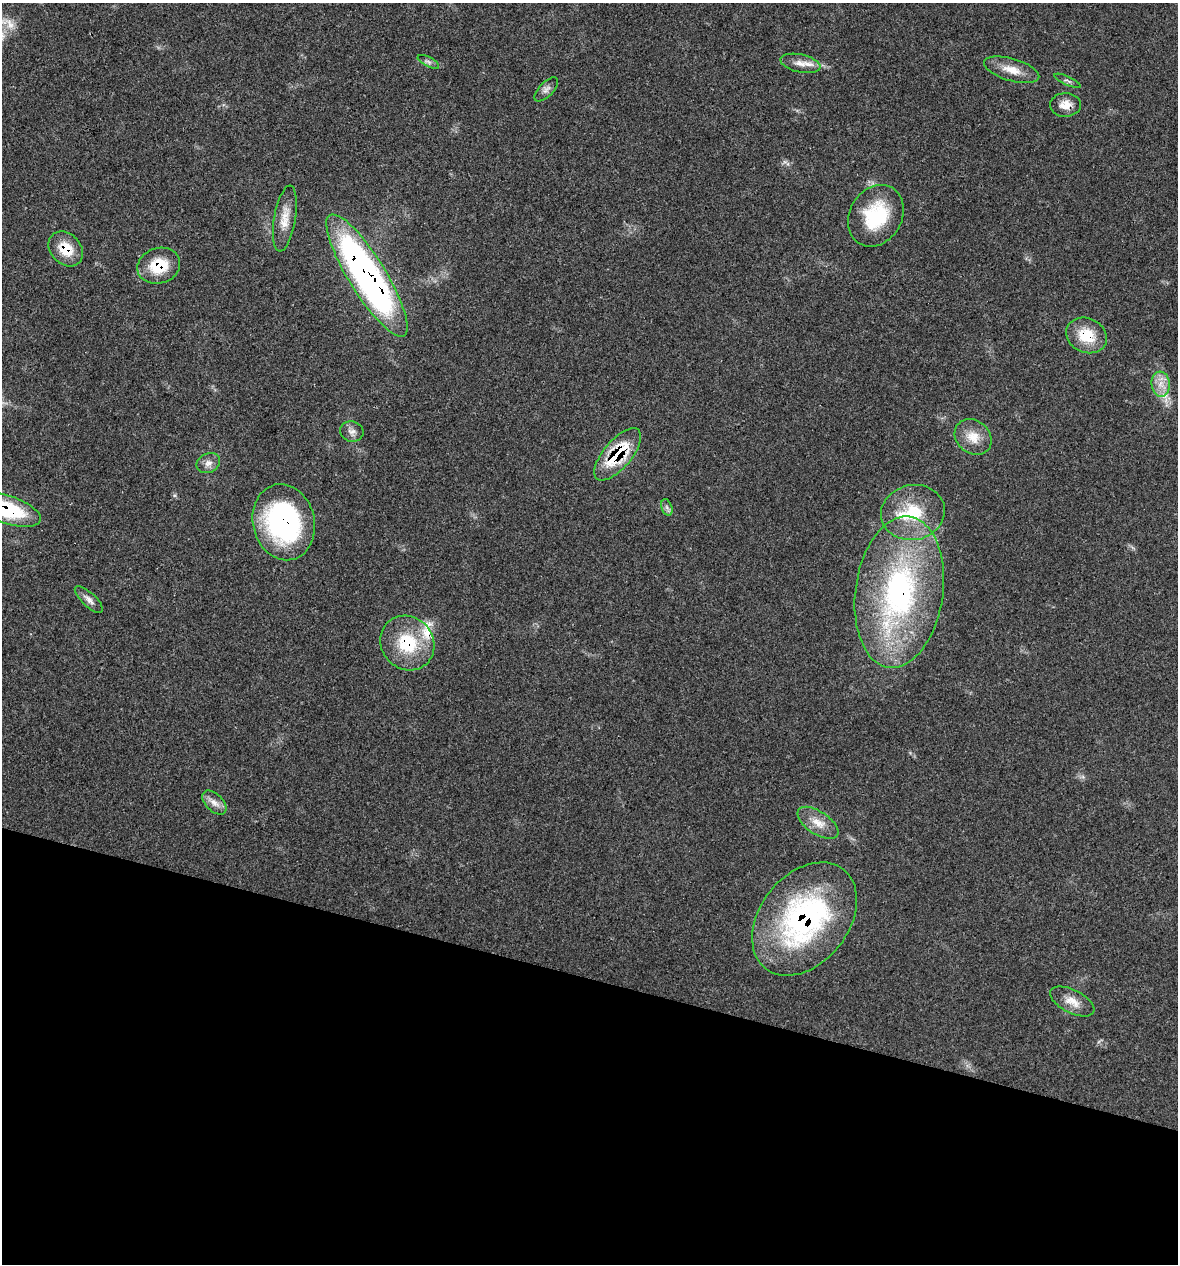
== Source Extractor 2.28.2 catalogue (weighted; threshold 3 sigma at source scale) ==
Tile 15 of 4 x 4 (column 3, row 4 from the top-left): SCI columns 2475-3650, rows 1-1262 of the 5072 x 5054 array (HDU 1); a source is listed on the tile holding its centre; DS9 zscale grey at full resolution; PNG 1180 x 1266 px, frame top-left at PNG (2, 3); each listed source drawn as its Kron ellipse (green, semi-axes under 4 px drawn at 4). Shown black and unused: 23% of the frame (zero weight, under 3 of 4 exposures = <1% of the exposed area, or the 3 px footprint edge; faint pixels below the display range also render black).
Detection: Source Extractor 2.28.2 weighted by HDU 2 'WHT'; one run over the whole footprint, this tile lists its part. Background 0.0841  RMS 0.006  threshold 0.0268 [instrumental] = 3 sigma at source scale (4.5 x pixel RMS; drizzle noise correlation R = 1.50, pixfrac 1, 0.05/0.05 arcsec/px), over >= 5 px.
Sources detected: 31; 3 inside a brighter listed object's ellipse — not listed separately; the other 28 listed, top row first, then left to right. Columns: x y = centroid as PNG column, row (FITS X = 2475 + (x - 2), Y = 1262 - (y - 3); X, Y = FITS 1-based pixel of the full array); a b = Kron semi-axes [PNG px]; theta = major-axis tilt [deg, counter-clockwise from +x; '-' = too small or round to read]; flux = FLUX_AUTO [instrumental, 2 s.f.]
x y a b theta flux
428 62 12 4 -27 1.9
800 63 20 9 -12 6
1012 70 28 11 -16 9.6
1068 81 14 3 -25 1.2
546 89 15 7 46 2.9
1065 105 15 12 3 6.7
876 216 32 26 60 38
285 219 33 11 80 9.3
66 249 19 15 -46 14
159 266 22 17 18 20
367 275 71 18 -58 260
1087 335 21 17 -25 18
1161 384 12 9 -85 6
352 432 12 10 -12 3.4
973 437 20 16 -40 10
618 454 32 14 50 34
208 463 12 9 26 3.7
667 507 8 5 -70 1.7
7 509 35 14 -19 47
913 512 32 27 13 30
284 522 38 31 -76 110
899 592 76 44 82 140
89 599 18 6 -43 3.4
407 643 28 26 -48 32
214 803 15 8 -45 4.3
818 823 23 11 -34 8.5
804 919 63 44 51 130
1072 1001 24 11 -27 7.8
Overlapping masked pixels (flux is a lower limit): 11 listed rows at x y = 1065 105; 66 249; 159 266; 367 275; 1087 335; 618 454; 7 509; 284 522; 899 592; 407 643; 804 919
Isophote crosses this tile's border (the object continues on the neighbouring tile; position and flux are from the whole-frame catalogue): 1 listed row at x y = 7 509